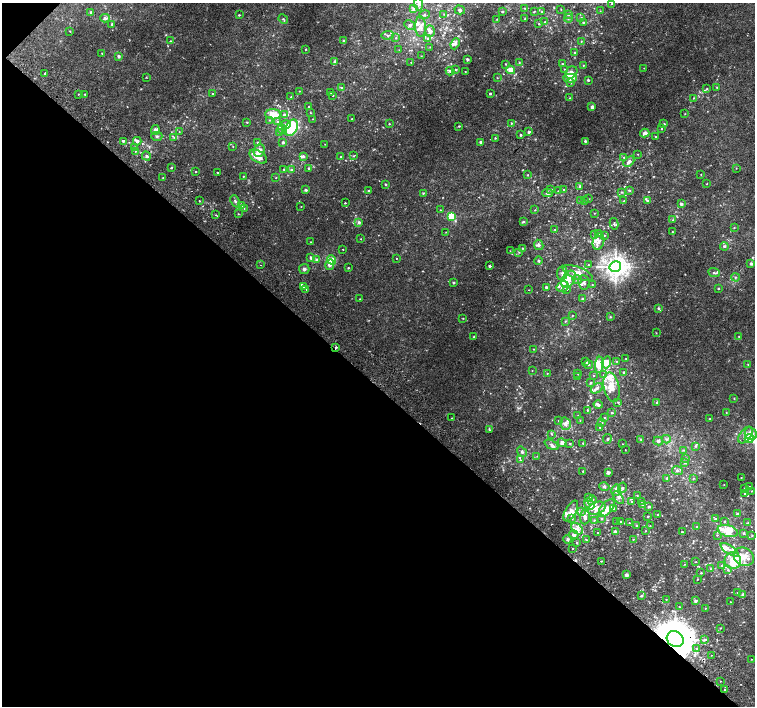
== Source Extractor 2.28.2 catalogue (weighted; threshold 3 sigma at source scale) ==
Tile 9 of 4 x 4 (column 1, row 3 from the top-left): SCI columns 48-1553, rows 1680-3087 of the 6113 x 6109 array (HDU 1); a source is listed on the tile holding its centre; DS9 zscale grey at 2 x 2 block average (1 PNG px = mean of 2 x 2 image px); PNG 757 x 708 px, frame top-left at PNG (2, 3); each listed source drawn as its Kron ellipse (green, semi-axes under 4 px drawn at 4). Shown black and unused: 46% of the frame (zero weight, under 2 of 3 exposures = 3% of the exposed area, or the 3 px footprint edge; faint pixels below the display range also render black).
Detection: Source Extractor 2.28.2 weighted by HDU 2 'WHT'; one run over the whole footprint, this tile lists its part. Background 0.00523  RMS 0.0029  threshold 0.0132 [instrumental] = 3 sigma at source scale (4.5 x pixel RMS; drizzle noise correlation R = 1.50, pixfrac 1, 0.0396/0.0396 arcsec/px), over >= 5 px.
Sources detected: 468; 1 inside a brighter object's white glare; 3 cosmic-ray / hot-pixel residue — neither listed nor drawn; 1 coinciding with a brighter row at this scale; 94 inside a brighter listed object's ellipse — not listed separately; the other 369 listed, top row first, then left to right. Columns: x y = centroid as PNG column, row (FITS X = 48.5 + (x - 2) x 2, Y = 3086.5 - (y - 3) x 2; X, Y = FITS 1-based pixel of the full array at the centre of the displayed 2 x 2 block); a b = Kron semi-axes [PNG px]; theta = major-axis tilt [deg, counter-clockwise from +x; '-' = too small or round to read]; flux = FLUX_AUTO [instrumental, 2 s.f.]
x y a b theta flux
612 3 3 2 - 0.61
419 4 6 4 -86 2.2
524 8 3 2 - 0.36
414 9 4 3 - 2.5
561 9 2 2 - 0.28
460 10 5 4 - 1.6
502 11 3 3 - 0.61
534 11 2 2 - 0.5
600 11 2 2 - 0.23
91 12 3 3 - 0.68
542 12 4 2 - 0.52
444 14 3 2 - 0.51
569 14 4 3 - 1.2
239 15 3 2 - 0.54
424 15 5 4 - 1.2
105 18 5 3 - 2
525 18 3 2 - 0.33
568 18 4 3 - 0.78
581 18 4 3 - 0.84
283 19 5 2 - 0.64
497 19 2 2 - 0.31
545 22 3 3 - 0.67
583 23 3 3 - 0.63
112 24 3 2 - 0.79
539 24 2 2 - 0.36
410 25 6 4 -28 1.8
420 27 10 5 -87 3.6
70 31 2 2 - 0.34
430 31 5 5 - 2.5
388 35 6 3 4 1.2
396 38 3 3 - 0.63
428 39 4 3 - 1
170 41 3 2 - 0.35
344 41 3 3 - 0.97
581 41 3 2 - 0.37
455 44 6 3 67 2.1
430 47 3 2 - 0.33
305 49 2 2 - 0.36
399 50 2 2 - 0.2
102 53 2 2 - 0.35
575 53 3 2 - 1.6
119 56 4 4 - 1.1
421 56 2 2 - 0.25
467 59 3 3 - 0.96
335 61 4 3 - 0.97
411 62 3 2 - 0.46
519 63 3 3 - 0.62
506 64 3 2 - 0.48
562 64 3 2 - 0.69
583 65 3 2 - 0.4
644 68 2 2 - 0.21
564 69 3 2 - 0.46
456 70 2 2 - 0.61
510 70 5 4 - 8.1
450 71 4 3 - 1.2
465 72 2 2 - 0.3
571 72 7 5 42 4.9
45 73 2 2 - 1.7
146 78 2 2 - 0.23
497 78 3 2 - 0.35
570 78 7 4 2 6.9
588 80 2 2 - 1.1
571 83 3 3 - 0.72
341 87 3 3 - 0.7
717 87 3 2 - 0.38
707 89 4 2 - 0.72
299 91 2 2 - 0.3
331 93 2 2 - 0.29
78 94 2 2 - 0.34
85 94 2 2 - 0.62
212 94 2 2 - 0.44
490 94 3 2 - 0.66
333 95 2 2 - 0.42
291 97 2 2 - 0.41
570 98 2 2 - 0.32
693 98 3 2 - 0.38
308 107 2 2 - 0.44
592 107 3 3 - 2.2
310 113 2 2 - 0.39
273 114 8 5 -2 9.4
685 114 2 2 - 0.31
284 115 4 3 - 1.7
312 119 2 2 - 0.24
352 119 2 2 - 0.24
269 120 3 2 - 0.48
278 121 3 3 - 0.66
247 122 3 2 - 0.5
511 123 2 2 - 0.58
389 124 2 2 - 0.45
664 124 3 2 - 0.67
286 125 5 4 - 3.5
459 126 2 2 - 0.59
291 128 9 6 61 35
662 128 2 2 - 0.36
282 129 5 3 - 1.6
155 130 5 4 - 2.4
179 132 2 2 - 0.29
280 132 3 3 - 0.78
529 132 4 3 - 1.4
645 133 5 3 - 2.6
521 135 3 3 - 0.74
157 136 5 4 - 1.4
174 137 3 3 - 0.58
655 137 2 2 - 0.59
495 138 2 2 - 0.68
123 141 2 2 - 13
137 141 4 3 - 2.2
585 141 3 3 - 1.1
480 142 3 3 - 1.1
258 143 3 3 - 1.7
283 143 3 3 - 1.1
325 144 2 2 - 0.21
233 146 2 2 - 0.32
135 147 3 2 - 0.66
135 151 3 3 - 0.64
259 151 6 5 - 4.8
638 154 2 2 - 0.3
146 156 4 3 - 1.3
303 156 4 4 - 1.1
354 156 4 2 - 0.38
258 157 10 5 -32 8.4
341 157 2 2 - 0.4
624 157 3 2 - 0.58
629 162 6 3 43 3.3
171 168 2 2 - 2
308 168 3 2 - 0.73
736 168 2 2 - 0.25
284 169 3 3 - 0.51
292 170 4 3 - 0.84
196 172 2 2 - 0.71
218 173 2 2 - 0.65
701 174 2 2 - 0.35
527 175 3 2 - 0.43
243 176 2 2 - 0.43
163 178 2 2 - 0.3
276 178 2 2 - 0.29
385 184 2 2 - 0.74
707 184 3 2 - 0.3
580 186 3 3 - 0.96
306 190 3 2 - 1.3
551 190 3 3 - 0.92
564 190 3 2 - 0.45
629 190 4 3 - 0.68
369 191 3 3 - 0.62
558 191 3 2 - 0.27
622 192 3 3 - 0.57
423 193 3 3 - 0.56
548 193 5 4 - 1.9
588 199 2 2 - 0.29
199 201 2 2 - 0.39
235 201 6 4 -65 1.6
580 201 2 2 - 0.34
585 201 2 2 - 0.42
624 201 3 3 - 0.61
647 201 4 3 - 1.1
345 203 2 2 - 0.48
681 204 4 3 - 1.2
241 206 4 3 - 2.4
301 207 2 2 - 0.3
244 209 3 2 - 0.35
440 210 2 2 - 0.32
535 210 3 2 - 0.43
594 213 2 2 - 0.32
238 214 3 2 - 0.39
216 215 3 2 - 0.53
451 216 3 3 - 41
673 220 3 2 - 0.37
359 222 4 4 - 1.3
523 222 4 2 - 0.76
614 224 6 2 -77 0.66
734 228 2 2 - 0.34
555 230 2 2 - 0.3
446 232 2 2 - 0.26
672 232 2 2 - 0.39
599 233 3 3 - 2.3
594 235 3 2 - 0.4
605 235 3 3 - 0.62
361 239 2 2 - 0.25
598 241 8 5 72 3.6
311 242 3 2 - 0.33
539 245 5 4 - 1.9
724 246 4 3 - 1.1
522 248 3 2 - 0.54
343 249 2 2 - 0.33
510 251 2 2 - 0.2
519 252 3 2 - 0.37
311 257 3 3 - 2.3
396 258 2 2 - 0.28
316 259 4 4 - 1.2
331 260 5 4 - 7.4
538 260 4 3 - 0.91
751 264 2 2 - 1.7
261 265 2 2 - 0.38
330 265 5 4 - 2.9
588 265 3 2 - 0.44
489 266 2 2 - 1.4
615 267 6 5 - 450
348 268 3 2 - 0.49
304 269 5 5 - 1.5
714 272 6 3 -23 1
562 273 7 5 86 2.7
578 273 16 6 -22 6.9
735 277 4 3 - 0.88
568 279 9 6 57 6.2
577 279 5 4 - 1.7
584 282 7 5 -83 2
454 283 3 3 - 0.67
592 285 3 2 - 0.34
304 286 3 3 - 1.3
546 287 2 2 - 1.7
563 287 6 5 - 3.2
718 289 3 2 - 0.63
306 290 2 2 - 0.79
529 290 2 2 - 0.21
567 290 3 2 - 0.26
360 299 3 2 - 0.36
582 299 3 3 - 0.64
658 308 3 3 - 0.92
572 315 3 2 - 0.29
610 317 3 3 - 0.59
463 318 2 2 - 0.34
565 321 3 2 - 0.44
656 333 2 2 - 0.37
739 336 2 2 - 0.27
474 337 3 2 - 0.66
336 347 2 2 - 2.5
534 349 2 2 - 0.38
626 359 2 2 - 0.35
586 361 2 2 - 0.45
616 361 3 2 - 0.49
606 362 6 4 71 5.6
748 364 3 2 - 0.4
588 365 5 3 - 0.96
599 365 8 4 86 10
532 370 2 2 - 0.26
624 373 2 2 - 2.3
547 374 3 2 - 0.42
578 374 3 2 - 0.46
604 375 3 3 - 1.2
593 376 2 2 - 0.34
578 377 3 2 - 0.28
591 383 3 2 - 0.72
612 387 15 7 -78 7.8
597 388 6 4 36 2.3
734 399 3 2 - 0.33
618 402 3 2 - 0.45
657 403 3 2 - 1.1
598 405 4 3 - 2.2
587 410 3 3 - 0.59
612 413 3 3 - 0.84
726 413 2 2 - 0.37
578 415 2 2 - 0.3
451 418 2 2 - 0.35
605 418 3 2 - 0.44
709 419 3 2 - 0.38
580 420 3 2 - 0.3
559 421 3 2 - 0.45
602 423 2 2 - 0.45
565 424 6 5 - 3
600 427 3 3 - 0.48
489 429 4 2 - 0.61
552 434 3 2 - 0.46
751 434 6 5 - 4.7
745 435 9 5 54 4.5
749 438 4 3 - 19
607 439 5 3 - 0.68
641 439 3 3 - 0.66
666 439 4 4 - 1.4
658 441 5 4 - 1.3
562 443 4 4 - 2.5
583 443 2 2 - 0.87
570 444 4 3 - 0.57
622 444 2 2 - 0.2
552 445 7 3 -28 1.8
695 446 3 3 - 0.9
625 450 2 2 - 0.23
683 450 3 3 - 0.56
522 452 5 4 - 1.7
537 456 2 2 - 0.24
686 458 3 2 - 0.43
520 460 3 2 - 0.48
685 462 4 3 - 0.96
583 471 2 2 - 0.43
677 471 5 4 - 1.3
608 472 2 2 - 4.3
741 477 2 2 - 0.26
667 478 3 3 - 0.8
693 478 3 2 - 0.42
724 485 2 2 - 0.21
604 487 5 4 - 1.4
749 487 2 2 - 0.38
622 488 5 4 - 1.3
745 488 2 2 - 0.54
616 490 6 4 77 3.1
752 491 3 2 - 0.32
745 493 3 3 - 0.82
637 496 2 2 - 0.32
589 497 3 3 - 1
618 498 7 4 -56 2
592 500 5 4 - 1.9
642 501 3 2 - 0.54
632 502 3 3 - 0.97
589 504 6 4 -51 2.6
642 505 3 2 - 0.47
649 507 2 2 - 0.96
597 508 9 6 24 5.5
607 508 10 5 50 4.8
613 508 3 3 - 0.69
571 511 11 5 61 4.2
581 511 4 3 - 1.3
737 514 3 3 - 1.2
658 515 3 3 - 0.7
648 516 2 2 - 0.5
585 517 7 5 86 3.3
572 519 3 3 - 0.56
602 519 3 3 - 0.81
715 519 3 2 - 0.7
594 520 3 3 - 0.64
725 521 3 2 - 0.46
617 522 2 2 - 0.27
621 522 3 2 - 0.51
629 523 2 2 - 0.25
748 523 3 3 - 0.64
636 525 3 3 - 0.6
650 526 2 2 - 0.41
697 527 3 2 - 0.45
577 529 7 4 -43 3.4
646 531 2 2 - 0.37
728 531 10 5 -15 9.4
615 532 3 3 - 1.4
682 532 2 2 - 0.87
598 533 2 2 - 0.59
743 533 4 3 - 0.83
574 535 5 4 - 2.2
717 535 3 3 - 0.64
752 535 3 2 - 0.52
568 539 4 4 - 1.2
633 539 2 2 - 0.31
586 540 3 2 - 0.55
577 543 3 2 - 0.53
573 548 2 2 - 0.42
730 550 10 4 -33 3.1
744 557 10 8 -32 8.5
601 561 2 2 - 0.5
733 561 8 8 - 12
695 562 3 2 - 0.23
684 564 2 2 - 0.22
722 566 4 3 - 1.2
710 569 4 3 - 0.73
728 570 3 3 - 0.81
701 573 2 2 - 0.46
626 575 3 3 - 1.5
697 579 2 2 - 0.37
737 593 2 2 - 0.21
743 594 3 2 - 1.7
641 596 3 2 - 0.85
666 599 2 2 - 0.34
695 601 4 3 - 1.2
730 602 2 2 - 0.37
679 607 2 2 - 0.29
705 608 2 2 - 0.45
720 628 2 2 - 0.41
675 639 9 7 -35 1800
704 640 4 3 - 1.5
697 648 3 2 - 0.69
711 655 2 2 - 0.25
752 659 2 2 - 0.24
720 681 2 2 - 2.6
725 690 2 2 - 1.9
Overlapping masked pixels (flux is a lower limit): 3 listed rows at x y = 146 156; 336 347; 675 639
Isophote crosses this tile's border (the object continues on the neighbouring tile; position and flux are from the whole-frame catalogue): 1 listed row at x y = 419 4
Diffuse or blended objects may show on this block-average render without a row.